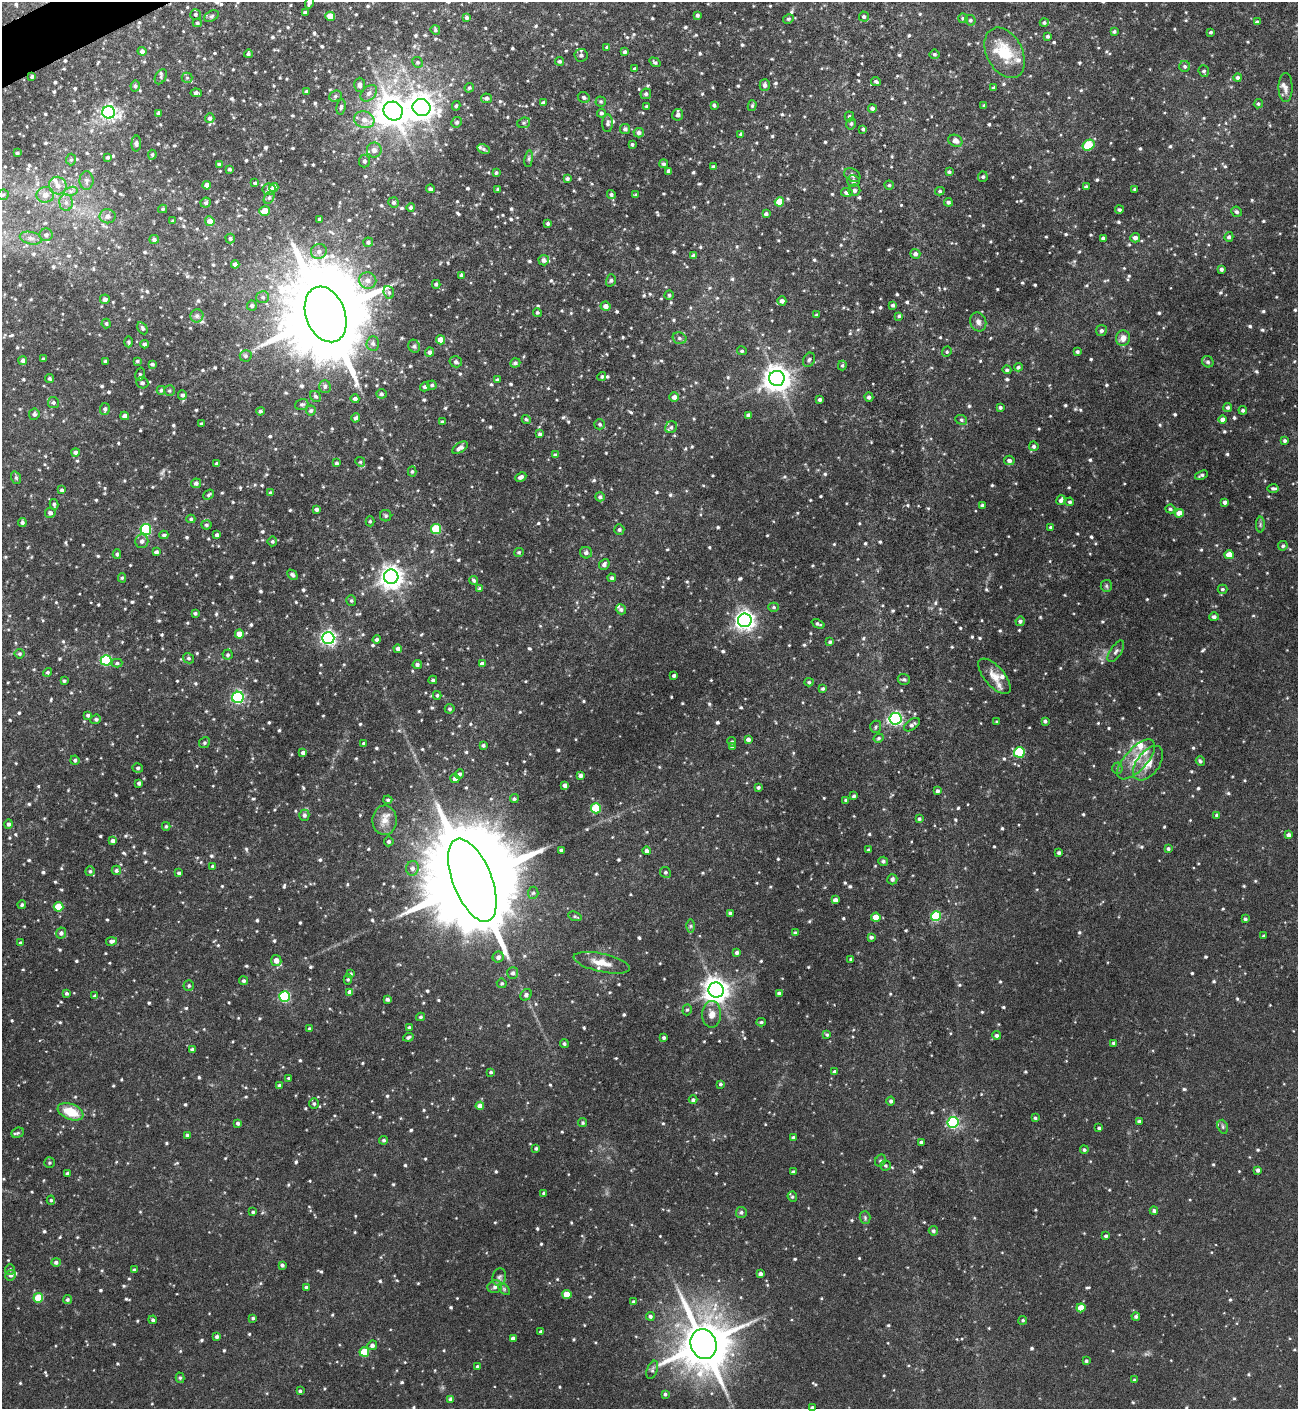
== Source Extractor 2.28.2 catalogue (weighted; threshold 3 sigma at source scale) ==
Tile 11 of 4 x 4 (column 3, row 3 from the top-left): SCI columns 2767-4062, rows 1409-2815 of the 5645 x 5681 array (HDU 1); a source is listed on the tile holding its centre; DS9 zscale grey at full resolution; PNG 1300 x 1411 px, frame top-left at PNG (2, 2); each listed source drawn as its Kron ellipse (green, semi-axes under 4 px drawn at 4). Shown black and unused: <1% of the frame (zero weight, under 5 of 9 exposures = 3% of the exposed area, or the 3 px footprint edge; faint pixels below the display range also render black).
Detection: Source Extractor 2.28.2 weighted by HDU 2 'WHT'; one run over the whole footprint, this tile lists its part. Background 0.0513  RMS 0.0046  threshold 0.0187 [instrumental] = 3 sigma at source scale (4.09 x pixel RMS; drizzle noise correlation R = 1.36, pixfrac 0.8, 0.05/0.05 arcsec/px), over >= 5 px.
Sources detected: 1061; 15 inside a brighter listed object's ellipse — not listed separately; of the other 1046, all 500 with FLUX_AUTO >= 0.633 (the completeness limit of this list) listed and drawn (546 fainter detections not listed), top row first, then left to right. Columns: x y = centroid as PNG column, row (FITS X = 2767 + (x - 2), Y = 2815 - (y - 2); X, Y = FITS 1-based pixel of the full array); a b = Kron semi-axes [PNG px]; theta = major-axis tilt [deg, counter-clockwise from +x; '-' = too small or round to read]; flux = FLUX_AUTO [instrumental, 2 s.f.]
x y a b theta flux
309 3 6 3 75 1.1
305 13 4 3 - 1.1
195 14 5 5 - 0.78
697 15 3 3 - 0.79
212 16 8 5 27 0.76
330 16 5 4 - 5.3
864 17 5 5 - 0.81
467 18 4 4 - 0.93
963 18 5 4 - 0.73
788 19 5 4 - 0.72
970 20 5 5 - 0.84
1257 22 4 3 - 0.83
197 23 4 3 - 0.73
1044 23 4 4 - 0.76
435 30 5 4 - 0.64
1114 32 4 3 - 0.63
1211 32 3 3 - 0.68
1048 36 4 3 - 0.73
607 47 4 3 - 0.68
142 51 4 4 - 1.4
625 52 4 4 - 0.87
1005 53 27 18 -62 14
248 54 4 4 - 0.83
934 54 5 5 - 0.8
581 55 6 6 - 1.2
560 61 4 4 - 0.82
417 62 5 5 - 0.76
655 62 6 4 -35 0.73
1185 66 5 5 - 0.83
635 69 4 4 - 0.96
1204 71 6 5 - 0.92
32 77 3 3 - 0.78
161 77 8 5 62 1
1238 77 4 4 - 1
187 78 5 5 - 0.69
876 81 5 4 - 0.79
360 85 7 5 88 1.7
765 85 6 5 - 1.4
135 86 5 4 - 0.88
1286 87 14 7 89 2
469 88 5 4 - 0.63
994 88 3 3 - 0.83
306 92 4 4 - 1
196 93 5 4 - 1.4
369 93 10 6 45 1.7
646 94 5 5 - 0.85
335 96 6 5 - 1
584 97 6 5 - 0.88
486 98 5 4 - 0.99
601 101 5 5 - 0.69
543 103 4 3 - 0.91
1258 104 5 4 - 0.7
714 105 4 3 - 0.81
456 106 5 4 - 0.66
647 106 3 3 - 0.7
752 106 5 4 - 0.68
984 106 3 3 - 0.73
341 107 8 4 81 0.94
422 108 9 8 - 400
872 108 4 4 - 1.2
393 111 10 9 - 590
109 112 6 6 - 120
158 113 4 3 - 0.94
601 113 4 4 - 0.84
678 115 6 5 - 1.4
849 116 5 5 - 0.65
210 118 5 4 - 1.4
364 120 10 8 -18 3.4
457 122 5 5 - 0.85
524 123 6 5 - 0.76
608 123 9 5 87 1.1
851 124 6 4 75 0.81
625 129 5 5 - 1.1
863 129 4 3 - 0.73
639 133 5 4 - 1.2
741 134 4 3 - 0.82
955 141 7 6 - 2.1
136 143 8 4 88 0.93
632 144 4 3 - 0.64
1088 145 6 5 - 20
484 149 6 4 -28 0.86
374 150 7 7 - 1.9
17 153 3 3 - 0.82
152 155 5 4 - 0.65
108 157 4 4 - 0.78
529 159 8 4 82 0.79
71 160 6 5 - 0.72
364 161 6 5 - 0.97
219 164 3 3 - 0.75
664 164 4 4 - 0.79
713 167 4 3 - 0.88
229 169 3 3 - 0.7
669 171 4 3 - 1.2
949 172 4 4 - 0.77
496 173 4 3 - 0.68
852 175 9 6 -32 1.3
983 177 5 5 - 0.84
567 179 3 3 - 0.85
86 181 9 7 -90 1.6
853 181 6 6 - 1.3
255 183 4 3 - 0.65
207 185 4 4 - 2.3
889 185 4 4 - 0.66
58 186 9 8 - 2.9
274 187 4 4 - 2.4
1086 187 4 3 - 0.89
269 189 6 6 - 1.2
430 189 4 4 - 1.1
498 189 3 3 - 0.73
1135 189 3 3 - 0.75
854 190 6 6 - 1.2
71 191 7 4 17 1.1
940 191 5 4 - 0.67
847 193 6 4 -7 1.2
611 194 4 4 - 0.84
3 195 6 5 - 0.75
45 195 9 8 - 3
636 195 3 3 - 0.75
269 197 7 5 62 0.83
66 202 8 6 -89 1.9
394 202 5 5 - 0.93
779 202 5 4 - 9.9
948 202 4 4 - 0.94
206 203 5 5 - 0.9
411 208 4 4 - 1.2
163 209 4 4 - 0.66
1119 210 4 4 - 0.81
264 211 5 4 - 7.4
1236 212 5 5 - 1
766 214 4 3 - 0.94
108 216 8 7 - 2.1
320 219 4 3 - 0.93
173 221 3 3 - 0.64
210 221 5 4 - 3
548 223 4 4 - 0.8
46 235 6 6 - 1.5
1229 237 5 4 - 1
31 238 11 6 -12 1.8
230 238 5 4 - 0.82
1103 238 4 3 - 1
1135 238 5 4 - 1.6
154 239 5 4 - 1.1
368 242 5 4 - 1
319 251 8 7 - 1.8
915 254 5 5 - 1.2
693 256 4 4 - 1.3
544 260 5 5 - 1.5
235 264 4 4 - 1.3
1221 269 4 3 - 1.1
462 275 4 4 - 0.99
368 280 8 8 - 2.7
611 280 6 4 73 0.68
436 284 4 4 - 0.85
389 292 6 5 - 0.86
669 295 4 4 - 0.72
263 297 6 6 - 1.1
105 299 5 5 - 1.3
782 301 4 4 - 1.4
893 305 4 3 - 0.81
252 306 5 5 - 0.99
605 306 5 4 - 1.9
537 312 4 4 - 0.65
326 314 29 19 -70 7100
817 315 4 3 - 0.68
197 316 6 6 - 1.2
899 316 3 3 - 0.64
978 322 10 8 -67 1.6
106 323 5 4 - 0.77
142 328 6 4 -60 0.89
1101 330 5 5 - 1.1
679 338 7 5 -16 1.2
1123 338 8 7 - 2.7
440 340 4 4 - 5.3
129 342 5 4 - 0.68
373 343 7 6 - 1.4
144 344 4 4 - 1
414 346 7 5 -64 0.83
742 351 5 4 - 0.68
429 352 4 4 - 1.1
947 352 5 4 - 0.64
1077 352 3 3 - 0.82
246 356 6 6 - 0.98
43 359 3 3 - 0.71
809 360 7 5 61 1
23 361 4 4 - 1.2
105 361 3 3 - 0.65
137 361 4 3 - 0.71
456 362 6 5 - 1
1208 362 6 5 - 0.91
515 363 5 4 - 1.1
152 364 4 3 - 0.94
842 365 5 4 - 0.64
1018 367 4 4 - 0.76
1007 370 4 4 - 0.76
140 374 7 4 73 0.79
602 376 4 4 - 0.69
49 378 4 3 - 0.78
777 378 8 7 - 480
497 380 4 4 - 0.9
142 383 6 5 - 1.1
432 385 4 4 - 0.83
325 386 6 5 - 1.1
425 387 5 4 - 1
161 390 4 3 - 0.67
169 391 5 5 - 0.7
381 394 5 5 - 0.93
182 395 4 4 - 1.2
316 396 6 5 - 0.85
674 397 5 4 - 1.7
869 397 4 4 - 1
355 399 4 4 - 1.3
820 400 3 3 - 0.93
53 402 5 5 - 0.99
302 404 7 5 20 0.85
1000 407 3 3 - 0.77
1228 407 4 4 - 0.87
105 409 6 4 83 1.1
1243 410 4 4 - 0.88
260 411 4 4 - 0.83
311 411 5 5 - 0.87
34 414 5 5 - 0.96
748 415 4 4 - 1.2
125 416 4 4 - 2.2
356 418 4 4 - 1.1
526 419 5 4 - 0.65
1223 419 4 4 - 1.8
961 420 6 4 -23 0.68
442 422 4 3 - 0.76
201 424 3 3 - 0.64
600 424 5 5 - 0.86
671 427 6 5 - 1
540 434 4 4 - 0.89
1285 441 4 4 - 0.79
1034 446 5 4 - 0.9
460 448 9 4 32 1.9
75 452 4 4 - 1.1
555 455 4 4 - 1
1009 460 5 5 - 1.2
360 462 5 4 - 0.66
336 463 4 4 - 0.76
217 464 4 3 - 1
412 471 5 4 - 0.71
1202 475 7 3 22 0.84
521 477 6 4 26 1.5
16 478 6 5 - 0.71
196 483 5 4 - 1
1273 488 6 4 -1 0.86
62 490 4 4 - 0.82
270 493 3 3 - 0.82
209 495 6 4 41 0.65
600 497 5 4 - 0.91
1061 500 5 3 - 1.2
1070 502 4 4 - 0.79
1225 502 4 3 - 1.2
54 504 5 4 - 0.9
982 505 3 3 - 0.95
316 509 3 3 - 1.1
1170 509 5 4 - 0.75
50 513 5 5 - 1.2
1179 513 4 4 - 4.1
386 516 6 5 - 0.7
191 519 4 4 - 0.65
370 521 5 4 - 0.68
22 523 4 4 - 0.94
206 525 5 4 - 0.84
1260 525 8 4 90 0.68
1051 527 3 3 - 0.66
146 529 5 5 - 38
436 529 5 5 - 21
619 529 5 5 - 0.95
164 535 4 3 - 0.78
217 535 4 3 - 0.93
142 541 7 6 - 1.7
272 541 5 5 - 0.71
1283 546 5 4 - 0.71
156 552 4 4 - 1.1
519 552 5 4 - 0.66
586 553 6 5 - 1.4
117 554 4 4 - 0.78
1229 555 4 4 - 5.8
604 564 6 4 49 1.4
292 575 6 3 -45 0.95
391 577 7 7 - 330
122 578 4 4 - 0.64
612 578 4 4 - 0.88
474 580 4 3 - 0.77
1106 586 6 5 - 0.72
480 588 4 3 - 1
1223 589 5 4 - 0.72
351 601 5 5 - 0.74
774 607 5 4 - 0.64
621 609 5 5 - 1
195 613 3 3 - 0.69
1214 617 4 4 - 1.1
745 620 7 6 - 210
1020 621 4 4 - 0.95
818 624 7 3 -23 0.78
239 634 4 4 - 5.4
328 638 6 6 - 120
377 640 4 4 - 1.1
830 642 4 4 - 0.81
398 649 4 4 - 1.6
1116 651 12 5 57 1.2
20 654 5 5 - 0.76
228 655 5 5 - 0.74
188 658 6 5 - 0.79
106 660 5 5 - 37
117 663 5 4 - 0.73
417 664 5 4 - 1.2
482 664 4 4 - 2
48 672 4 4 - 0.8
674 676 3 3 - 0.87
995 676 22 10 -49 5
904 679 6 5 - 0.95
433 680 4 4 - 0.71
64 681 4 3 - 0.71
809 682 4 4 - 0.73
823 689 4 4 - 0.76
437 695 4 3 - 0.68
238 697 6 5 - 56
450 709 5 4 - 0.79
88 715 4 3 - 0.75
96 719 5 4 - 0.81
895 719 6 5 - 86
1045 721 3 3 - 0.88
997 722 3 3 - 0.7
912 725 9 5 35 1.2
876 727 6 5 - 0.85
879 738 5 4 - 0.67
748 739 4 4 - 1.4
732 742 4 4 - 0.73
204 743 6 5 - 0.81
364 743 4 3 - 0.72
483 745 4 4 - 0.72
732 747 4 4 - 0.91
1019 752 5 5 - 29
303 753 4 4 - 1.2
1136 759 25 11 47 7.8
75 760 4 4 - 0.75
1200 761 5 4 - 0.75
1148 763 20 11 53 5.8
138 768 5 4 - 0.79
1117 768 5 5 - 0.64
459 774 5 4 - 1.2
580 775 4 4 - 1.3
455 778 5 4 - 1.9
139 783 4 4 - 1.1
565 785 4 4 - 1.8
758 787 4 4 - 0.85
937 791 4 4 - 0.95
854 796 4 3 - 0.72
514 799 4 4 - 0.74
388 800 4 4 - 0.67
846 800 3 3 - 0.74
596 808 5 5 - 23
304 815 5 5 - 1.1
1217 815 4 4 - 1
919 819 3 3 - 0.67
385 820 15 12 88 4.2
8 824 4 4 - 1.2
166 826 4 3 - 0.66
1289 835 4 4 - 1.1
112 841 4 4 - 1.3
389 841 5 4 - 0.91
1168 849 3 3 - 0.89
561 850 3 3 - 0.74
869 850 3 3 - 0.86
647 851 4 4 - 1.2
1059 853 3 3 - 0.93
883 861 5 4 - 0.95
213 866 4 3 - 0.94
412 868 7 6 - 1.6
116 870 5 4 - 0.92
90 871 5 5 - 0.82
665 872 5 5 - 0.85
179 873 4 3 - 0.84
892 879 5 5 - 1.2
472 880 44 19 -68 13000
533 893 6 5 - 0.87
835 900 4 4 - 2
22 905 4 4 - 0.81
58 907 5 4 - 9.6
730 913 3 3 - 0.76
575 916 7 4 -20 0.68
936 916 5 5 - 27
876 917 4 4 - 6.2
1245 919 4 3 - 0.79
691 926 6 4 89 0.65
61 933 5 5 - 1.1
795 933 4 4 - 0.89
1264 936 4 3 - 0.67
871 937 4 4 - 1.1
112 941 5 4 - 1.2
21 943 4 3 - 1.1
737 953 4 4 - 1.1
498 957 5 5 - 1.5
851 959 3 3 - 0.95
276 960 5 5 - 2.9
602 963 29 9 -12 6
513 973 6 5 - 1.2
351 974 4 4 - 0.75
348 979 5 4 - 0.64
244 981 4 4 - 0.85
502 983 5 5 - 0.67
189 986 5 5 - 0.73
716 990 8 7 - 380
350 992 4 4 - 2.5
66 993 3 3 - 0.9
779 993 4 4 - 1
526 995 6 5 - 1
95 996 4 4 - 0.94
285 996 5 5 - 36
387 999 4 3 - 0.98
687 1010 6 4 72 0.68
712 1014 13 9 89 3.6
421 1017 4 4 - 0.73
761 1022 4 4 - 0.64
409 1028 3 3 - 0.82
309 1029 4 3 - 0.68
827 1035 4 4 - 0.68
997 1035 4 4 - 0.94
408 1037 5 4 - 0.86
664 1038 3 3 - 0.8
564 1043 4 4 - 0.76
1114 1043 4 3 - 0.92
192 1049 4 3 - 1
491 1072 3 3 - 0.67
835 1072 4 4 - 1.2
289 1078 4 3 - 0.67
720 1084 4 3 - 0.74
279 1086 4 4 - 0.89
693 1100 4 4 - 0.96
891 1101 4 4 - 0.95
314 1104 5 4 - 0.83
480 1106 4 4 - 3.1
71 1112 13 7 -22 9.6
1035 1118 3 3 - 0.71
1139 1121 3 3 - 0.79
953 1122 5 5 - 60
238 1123 4 4 - 0.94
583 1123 4 4 - 0.76
1223 1127 7 5 -73 0.78
1099 1128 3 3 - 0.69
18 1133 6 5 - 0.65
187 1135 3 3 - 0.85
793 1137 3 3 - 0.72
384 1140 4 4 - 0.73
921 1142 3 3 - 0.87
536 1148 3 3 - 0.78
1084 1150 4 4 - 0.72
880 1161 6 5 - 0.76
49 1163 5 5 - 0.67
886 1166 5 5 - 0.75
1258 1170 4 3 - 1.1
793 1172 3 3 - 0.82
68 1173 3 3 - 0.95
544 1193 4 3 - 0.7
792 1197 5 4 - 0.65
51 1200 4 4 - 0.64
1154 1211 4 4 - 0.94
253 1212 4 4 - 0.74
741 1212 5 5 - 0.92
865 1218 6 5 - 0.7
933 1231 4 4 - 0.9
1106 1236 4 4 - 0.8
56 1262 5 4 - 1.1
282 1265 4 4 - 0.98
10 1269 5 5 - 0.75
134 1270 3 3 - 0.95
760 1274 4 4 - 1.4
11 1275 6 5 - 1.1
499 1277 9 6 74 1.3
306 1287 3 3 - 0.69
495 1287 7 6 - 1.5
504 1289 7 4 -46 0.75
567 1294 4 4 - 8
38 1298 5 5 - 15
67 1300 5 4 - 0.77
633 1302 4 3 - 0.91
1081 1308 4 4 - 6.7
650 1316 4 4 - 1
1136 1316 4 4 - 0.84
253 1318 4 3 - 0.66
153 1320 4 4 - 0.97
1023 1320 4 4 - 0.64
541 1332 4 3 - 1
217 1336 4 3 - 0.92
513 1339 4 4 - 2
703 1344 15 13 -68 2200
372 1345 5 4 - 1.4
364 1352 5 4 - 15
1086 1361 3 3 - 0.69
477 1367 3 3 - 0.7
652 1370 9 5 70 1
180 1378 5 4 - 0.75
1135 1380 4 4 - 0.74
300 1391 4 3 - 0.72
665 1394 4 4 - 0.71
451 1399 4 4 - 1.7
812 1408 3 3 - 1.1
Overlapping masked pixels (flux is a lower limit): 1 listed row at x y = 32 77
Isophote crosses this tile's border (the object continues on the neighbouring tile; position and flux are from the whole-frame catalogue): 2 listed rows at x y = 309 3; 812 1408